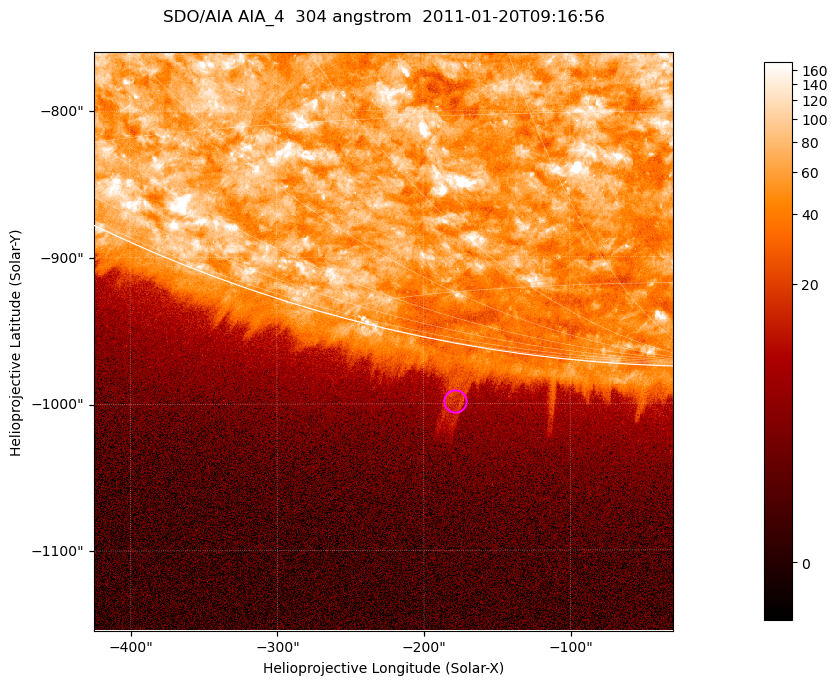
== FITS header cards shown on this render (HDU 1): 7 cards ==
TELESCOP= 'SDO/AIA '           / For AIA: SDO/AIA
INSTRUME= 'AIA_4   '           / For AIA: AIA_ATA1, AIA_ATA2, AIA_ATA3 or AIA_AT
WAVELNTH=                  304 / [angstrom] Wavelength
WAVEUNIT= 'angstrom'           / Wavelength unit: angstrom
DATE-OBS= '2011-01-20T09:16:56.123' / [ISO] Date when observation started; ISO 8
CTYPE1  = 'HPLN-TAN'           / CTYPE1; Typically HPLN
CTYPE2  = 'HPLT-TAN'           / CTYPE2; Typically HPLT

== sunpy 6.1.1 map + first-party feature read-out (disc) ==
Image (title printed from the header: SDO/AIA AIA_4  304 angstrom  2011-01-20T09:16:56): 658 x 658 px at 0.6 arcsec/px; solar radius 975 arcsec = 1625 px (partial field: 2.4% of the solar disc is inside the frame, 46% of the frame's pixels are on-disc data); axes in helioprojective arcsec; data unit not stated in the header (colour bar unlabelled)
Orientation: roll -0.132 deg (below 1 deg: not rotated)
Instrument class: DISC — disc imager (sunpy class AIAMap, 304 A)
Bright regions (active regions / flare kernels): reference = the on-disc median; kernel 5 px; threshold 5 sigma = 113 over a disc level ~60.8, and >= 1.15x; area >= 432 px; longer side >= 8 px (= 4.8 arcsec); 0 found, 0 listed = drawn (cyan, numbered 1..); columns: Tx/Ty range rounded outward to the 2 arcsec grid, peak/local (2 s.f.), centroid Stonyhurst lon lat
Off-limb structures (1.02-1.3 R_sun): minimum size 216 px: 5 found; the strongest spans PA ~170 deg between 1.02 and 1.07 R_sun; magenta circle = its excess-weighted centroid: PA ~170 deg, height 1.04 R_sun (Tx ~-178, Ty ~-998 arcsec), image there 2.5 x the reference